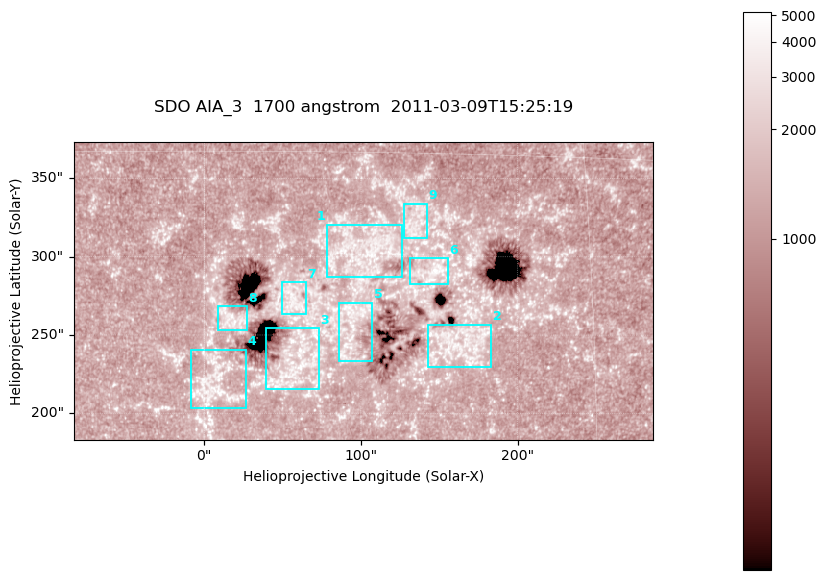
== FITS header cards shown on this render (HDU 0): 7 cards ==
TELESCOP= 'SDO     '           /
INSTRUME= 'AIA_3   '           /
WAVELNTH=                 1700 /
WAVEUNIT= 'angstrom'           /
DATE-OBS= '2011-03-09T15:25:19.712' /
CTYPE1  = 'HPLN-TAN'           /
CTYPE2  = 'HPLT-TAN'           /

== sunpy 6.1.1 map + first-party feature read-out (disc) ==
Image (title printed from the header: SDO AIA_3  1700 angstrom  2011-03-09T15:25:19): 603 x 310 px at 0.613 arcsec/px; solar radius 967 arcsec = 1577 px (partial field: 2.4% of the solar disc is inside the frame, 100% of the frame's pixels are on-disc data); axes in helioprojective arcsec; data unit not stated in the header (colour bar unlabelled)
Pointing: header CRPIX1/2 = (2053.97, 2042.58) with CRVAL1/2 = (0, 0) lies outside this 603 x 310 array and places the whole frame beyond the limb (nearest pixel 1.43 R_sun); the SolarSoft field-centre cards XCEN/YCEN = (101.4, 278.1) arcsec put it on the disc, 1855 arcsec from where CRPIX/CRVAL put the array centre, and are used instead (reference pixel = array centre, CRVAL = XCEN/YCEN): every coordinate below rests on XCEN/YCEN
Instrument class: DISC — disc imager (sunpy class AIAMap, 1700 A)
Bright regions (active regions / flare kernels): reference = the on-disc median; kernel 5 px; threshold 5 sigma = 1546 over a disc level ~1277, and >= 1.15x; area >= 186 px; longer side >= 4 px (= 2.5 arcsec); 9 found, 9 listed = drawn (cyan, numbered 1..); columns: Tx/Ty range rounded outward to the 2 arcsec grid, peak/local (2 s.f.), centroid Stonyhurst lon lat
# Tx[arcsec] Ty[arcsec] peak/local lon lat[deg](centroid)
1 78..126 286..322 3.5 +6 +11
2 142..184 230..258 3.4 +10 +7
3 38..74 214..254 3.5 +3 +7
4 -10..28 202..242 3.6 +0 +6
5 86..108 232..272 3.5 +6 +8
6 130..156 282..300 3.9 +9 +10
7 48..66 262..284 3.2 +3 +9
8 8..28 252..268 3.5 +1 +8
9 126..142 312..334 2.9 +8 +12